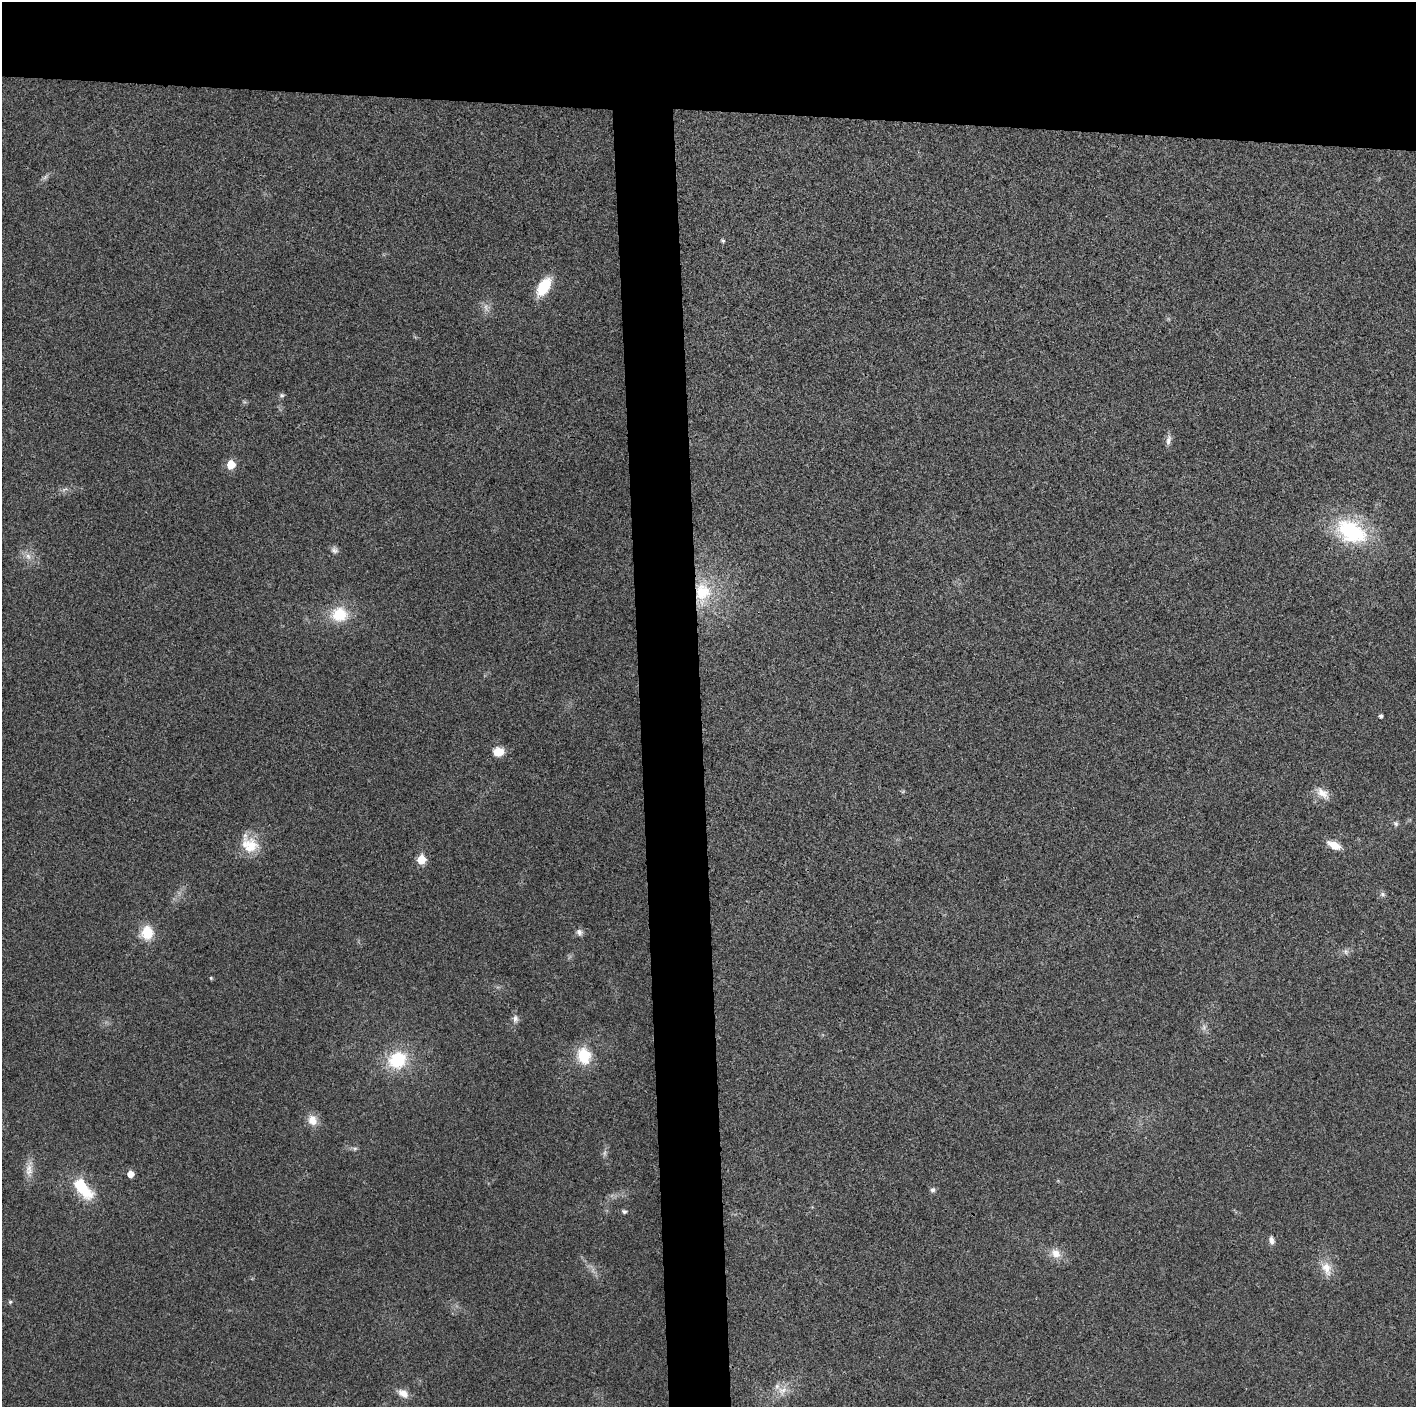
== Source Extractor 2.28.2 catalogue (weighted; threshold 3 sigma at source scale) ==
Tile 2 of 3 x 3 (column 2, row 1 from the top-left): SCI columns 1415-2828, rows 2817-4221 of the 4242 x 4224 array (HDU 1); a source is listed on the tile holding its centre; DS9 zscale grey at full resolution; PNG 1418 x 1409 px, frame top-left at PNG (2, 2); no overlay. Shown black and unused: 12% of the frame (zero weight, under 3 of 4 exposures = <1% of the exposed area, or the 3 px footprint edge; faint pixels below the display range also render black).
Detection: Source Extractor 2.28.2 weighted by HDU 2 'WHT'; one run over the whole footprint, this tile lists its part. Background 0.0201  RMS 0.0055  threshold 0.0247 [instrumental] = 3 sigma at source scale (4.5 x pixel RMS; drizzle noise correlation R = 1.50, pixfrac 1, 0.05/0.05 arcsec/px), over >= 5 px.
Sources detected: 44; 1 too faint to see at this stretch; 1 inside a brighter object's white glare — not listed; the other 42 listed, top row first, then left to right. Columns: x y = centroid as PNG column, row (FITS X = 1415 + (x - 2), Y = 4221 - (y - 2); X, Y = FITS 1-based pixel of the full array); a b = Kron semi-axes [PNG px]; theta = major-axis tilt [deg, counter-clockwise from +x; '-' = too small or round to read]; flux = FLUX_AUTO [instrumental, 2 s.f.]
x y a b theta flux
45 177 8 5 45 1.5
723 240 6 5 - 0.85
544 287 18 9 58 21
282 395 7 6 - 1.2
1168 440 15 6 80 2.7
231 465 6 5 - 16
64 489 9 3 21 1.1
1351 531 40 26 -26 49
334 550 10 8 -32 2
28 556 9 7 -73 3
702 592 31 23 89 30
339 614 19 17 -2 18
1381 716 5 4 - 1.1
498 752 11 9 -2 8
1323 793 21 11 -40 6.2
1396 824 8 6 -46 1.4
1334 845 13 7 -27 8.4
251 846 28 17 -70 14
421 860 6 5 - 18
1382 894 8 7 - 1.6
579 932 9 8 - 2.2
147 933 14 12 83 14
1346 951 8 7 - 1.8
211 978 4 4 - 0.68
515 1019 11 8 90 2.6
1204 1027 9 6 -84 1.9
584 1056 20 16 -76 17
397 1060 24 20 26 27
312 1120 13 11 -71 6.5
355 1148 7 4 1 1.1
605 1153 9 4 81 1.4
29 1169 24 10 84 6
130 1174 5 5 - 5.9
81 1186 33 15 -49 23
933 1190 7 6 - 1.6
624 1211 6 5 - 0.99
1271 1240 10 6 -76 2.5
1056 1253 15 12 -43 6.3
1326 1268 21 13 -67 8
10 1302 5 4 - 0.84
782 1390 14 11 38 6.3
403 1393 14 9 -30 5.3
Overlapping masked pixels (flux is a lower limit): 1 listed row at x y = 702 592